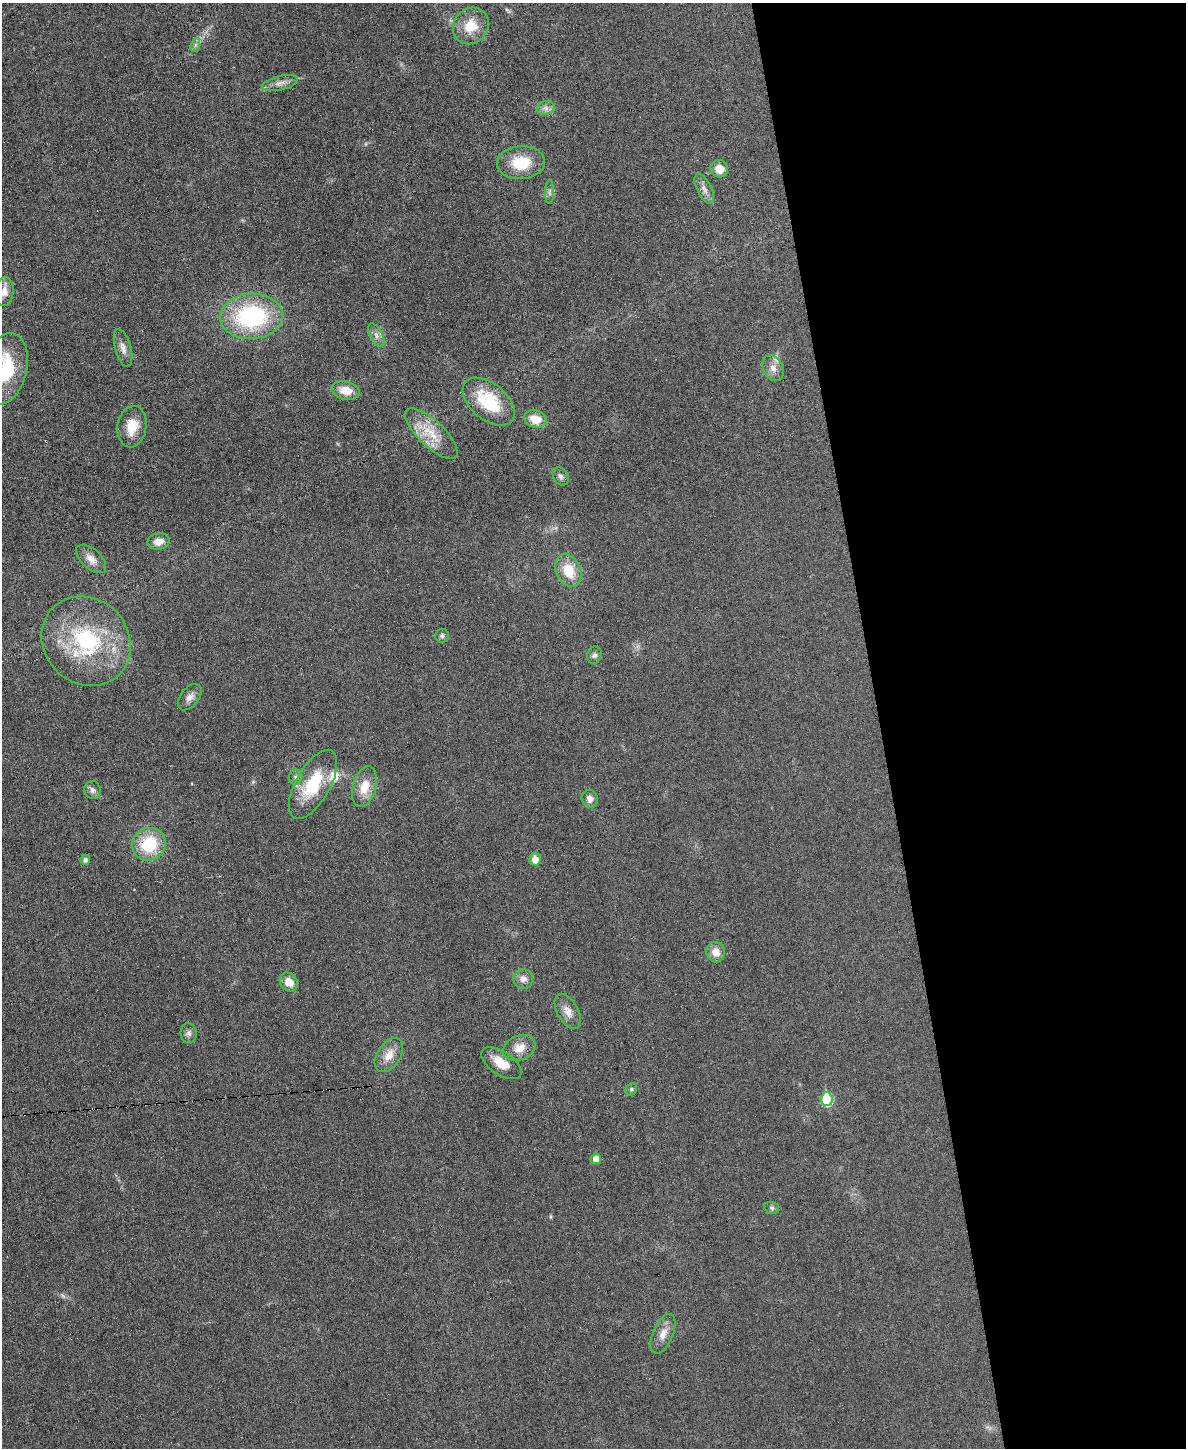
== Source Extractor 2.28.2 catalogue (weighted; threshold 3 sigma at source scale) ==
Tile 8 of 4 x 3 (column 4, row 2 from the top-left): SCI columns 3551-4734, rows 1578-3023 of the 4736 x 4713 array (HDU 1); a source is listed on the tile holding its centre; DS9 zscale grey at full resolution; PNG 1188 x 1450 px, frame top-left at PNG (2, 3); each listed source drawn as its Kron ellipse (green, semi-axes under 4 px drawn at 4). Shown black and unused: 26% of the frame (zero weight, under 3 of 6 exposures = <1% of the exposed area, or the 3 px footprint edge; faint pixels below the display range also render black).
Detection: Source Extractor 2.28.2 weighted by HDU 2 'WHT'; one run over the whole footprint, this tile lists its part. Background 0.0307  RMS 0.004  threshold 0.0163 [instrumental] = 3 sigma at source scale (4.09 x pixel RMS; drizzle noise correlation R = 1.36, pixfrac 0.8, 0.05/0.05 arcsec/px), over >= 5 px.
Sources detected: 50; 2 inside a brighter listed object's ellipse — not listed separately; the other 48 listed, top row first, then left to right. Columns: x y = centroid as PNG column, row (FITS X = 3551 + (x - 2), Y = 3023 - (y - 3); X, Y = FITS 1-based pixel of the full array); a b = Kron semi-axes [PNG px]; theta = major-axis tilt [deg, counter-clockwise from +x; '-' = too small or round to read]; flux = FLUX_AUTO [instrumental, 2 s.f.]
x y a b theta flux
471 26 19 17 50 8.3
195 45 7 4 71 0.86
280 83 18 7 13 2.5
546 108 9 6 20 1.6
521 163 24 16 3 12
719 169 9 8 - 4.6
704 189 16 7 -63 2.3
550 192 12 4 90 1
4 291 14 9 84 3.2
251 316 31 22 3 45
376 335 13 6 -63 1.8
123 348 19 8 -74 2.5
773 368 13 9 -64 2.8
5 369 36 21 77 21
346 390 14 9 -12 5.6
489 402 30 18 -40 18
535 419 11 8 -18 5.7
132 427 21 14 81 7.4
431 434 34 13 -44 9.7
561 476 10 7 -56 1.2
159 541 11 8 11 3.4
91 559 18 10 -43 3.3
568 570 17 12 -67 9.1
442 636 7 7 - 0.94
86 641 47 42 -46 41
594 655 8 7 - 1
190 697 15 9 51 2.5
296 777 7 7 - 1.2
313 784 38 17 60 18
364 787 21 11 74 6.6
92 790 9 8 - 1.5
590 799 9 8 - 2.2
149 844 17 16 - 16
535 859 6 6 - 3.6
85 860 5 5 - 1.3
716 952 10 9 - 3.7
523 979 10 10 - 2.3
289 982 10 8 -49 3.8
568 1011 19 10 -61 3.5
189 1033 10 8 -88 1.4
519 1048 17 12 23 4.7
389 1055 19 11 56 4.9
501 1063 23 11 -34 5.9
631 1089 6 5 - 0.67
827 1099 7 6 - 21
596 1159 5 5 - 3.7
772 1208 7 5 -16 0.74
663 1334 21 10 66 3.7
Isophote crosses this tile's border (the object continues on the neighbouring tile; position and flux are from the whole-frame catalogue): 2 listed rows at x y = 4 291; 5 369